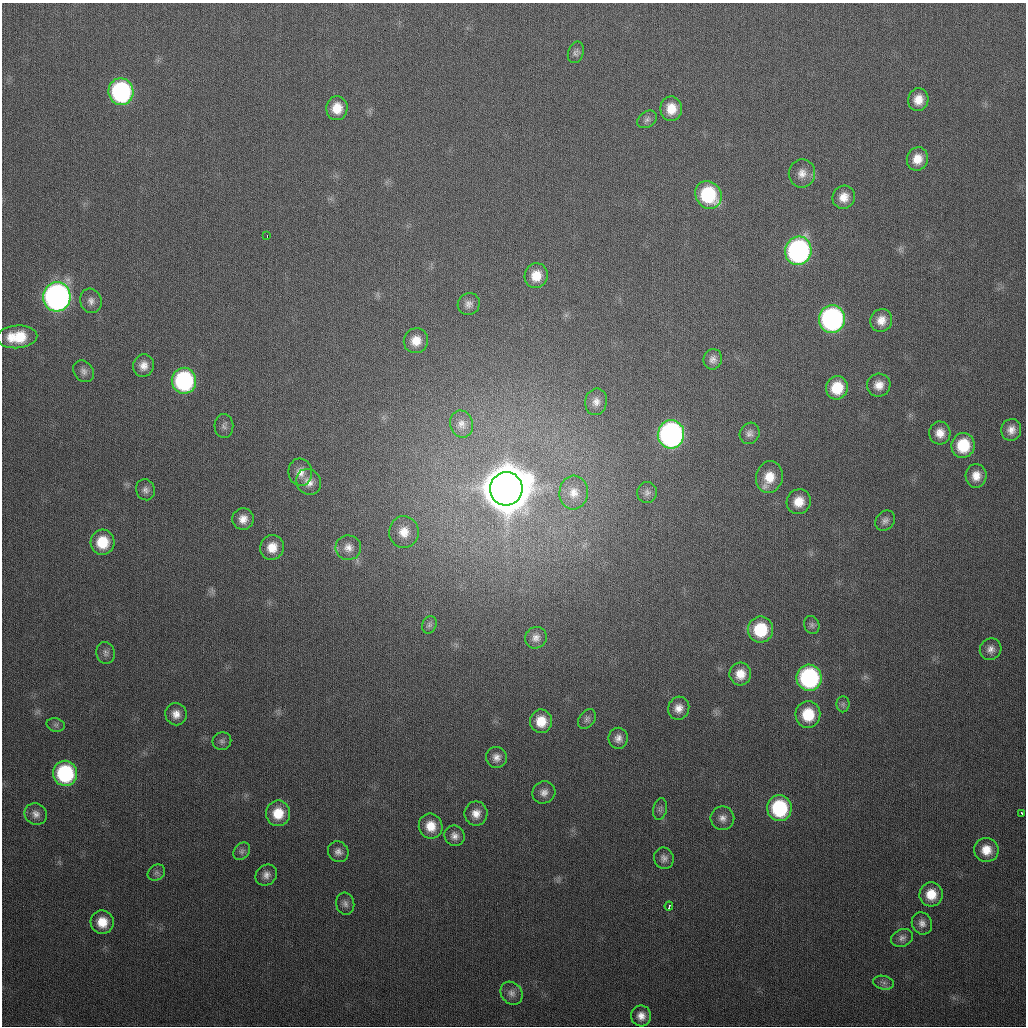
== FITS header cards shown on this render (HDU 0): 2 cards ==
NAXIS1  =                 1024
NAXIS2  =                 1024

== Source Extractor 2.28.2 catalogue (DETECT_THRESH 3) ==
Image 1024 x 1024 px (HDU 0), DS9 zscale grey, 1 PNG px = 1 image px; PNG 1028 x 1028 px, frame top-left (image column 1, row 1024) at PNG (2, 3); each listed source drawn as its Kron ellipse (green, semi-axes under 4 px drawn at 4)
Background 318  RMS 13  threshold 38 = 3 sigma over >= 5 px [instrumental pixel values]
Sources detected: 93; all 93 listed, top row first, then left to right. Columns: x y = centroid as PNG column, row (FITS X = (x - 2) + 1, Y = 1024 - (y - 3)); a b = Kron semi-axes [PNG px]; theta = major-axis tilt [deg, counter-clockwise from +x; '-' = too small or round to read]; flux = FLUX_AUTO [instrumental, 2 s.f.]
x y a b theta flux
576 52 11 7 71 3.0e+03
121 92 13 12 - 1.4e+05
918 100 11 10 - 1.1e+04
337 108 12 10 85 1.5e+04
671 109 12 11 - 1.5e+04
647 119 10 8 35 3.4e+03
917 159 12 10 72 1.1e+04
802 173 14 13 - 8.6e+03
708 195 14 12 -56 6.1e+04
844 197 12 11 - 1.0e+04
267 236 3 2 - 2.4e+03
798 251 14 13 - 2.3e+05
536 276 12 11 - 1.4e+04
57 297 14 13 - 4.2e+05
91 301 12 10 -71 5.8e+03
469 304 11 10 - 5.1e+03
832 319 14 13 - 2.3e+05
881 320 11 11 - 9.5e+03
17 337 20 11 4 2.7e+04
416 341 12 12 - 1.2e+04
713 359 10 9 - 4.8e+03
143 366 11 10 - 7.8e+03
84 371 12 9 -52 4.3e+03
184 381 13 12 - 1.2e+05
879 385 12 11 - 9.4e+03
837 388 12 10 71 2.4e+04
596 402 13 11 78 7.0e+03
462 424 14 11 -76 7.0e+03
224 426 12 9 -89 3.5e+03
1011 430 11 10 - 7.2e+03
750 433 11 9 62 4.3e+03
940 433 11 10 - 9.6e+03
671 434 14 13 - 3.1e+05
963 445 12 11 - 3.2e+04
300 472 13 12 - 8.6e+03
976 476 12 10 85 1.0e+04
769 477 16 13 76 1.7e+04
309 482 13 12 - 8.6e+03
506 489 17 16 - 6.2e+06
145 490 10 9 - 4.0e+03
647 492 10 10 - 4.1e+03
574 493 17 14 85 1.2e+04
799 502 12 12 - 1.4e+04
243 519 11 10 - 8.2e+03
885 521 11 8 49 4.0e+03
404 532 16 15 - 1.4e+04
102 542 12 12 - 2.6e+04
272 547 12 11 - 1.4e+04
348 548 13 12 - 7.6e+03
429 625 9 7 66 2.6e+03
812 625 9 7 -65 2.8e+03
760 630 13 12 - 4.0e+04
536 638 11 10 - 5.6e+03
991 649 11 10 - 5.8e+03
106 653 11 9 -78 3.7e+03
740 674 11 11 - 1.2e+04
809 678 13 12 - 1.3e+05
843 704 8 6 90 2.4e+03
679 708 11 10 - 7.9e+03
176 714 11 10 - 7.6e+03
808 714 13 12 - 2.9e+04
587 719 11 7 53 3.0e+03
541 721 12 11 - 1.7e+04
56 725 9 6 -14 2.6e+03
618 738 10 9 - 5.4e+03
222 741 9 9 - 3.2e+03
496 757 10 10 - 5.8e+03
65 773 12 12 - 8.6e+04
544 792 12 11 - 5.9e+03
779 808 13 12 - 7.1e+04
660 809 11 7 78 3.1e+03
278 813 13 12 - 1.9e+04
476 813 12 11 - 9.2e+03
1022 813 3 3 - 3.9e+03
36 814 11 10 - 5.4e+03
722 818 12 12 - 6.1e+03
431 826 12 12 - 1.5e+04
455 836 11 10 - 5.7e+03
986 850 12 12 - 1.4e+04
242 851 9 7 49 3.1e+03
338 852 11 10 - 5.0e+03
664 858 11 10 - 4.7e+03
156 872 9 7 36 3.0e+03
266 875 11 10 - 5.3e+03
931 894 12 11 - 1.8e+04
345 904 11 9 -75 4.1e+03
669 906 4 3 - 3.8e+03
102 922 12 11 - 1.6e+04
922 923 11 10 - 5.3e+03
902 938 11 8 23 4.2e+03
883 983 11 6 -13 3.6e+03
512 993 12 10 -51 5.5e+03
641 1016 10 10 - 7.8e+03